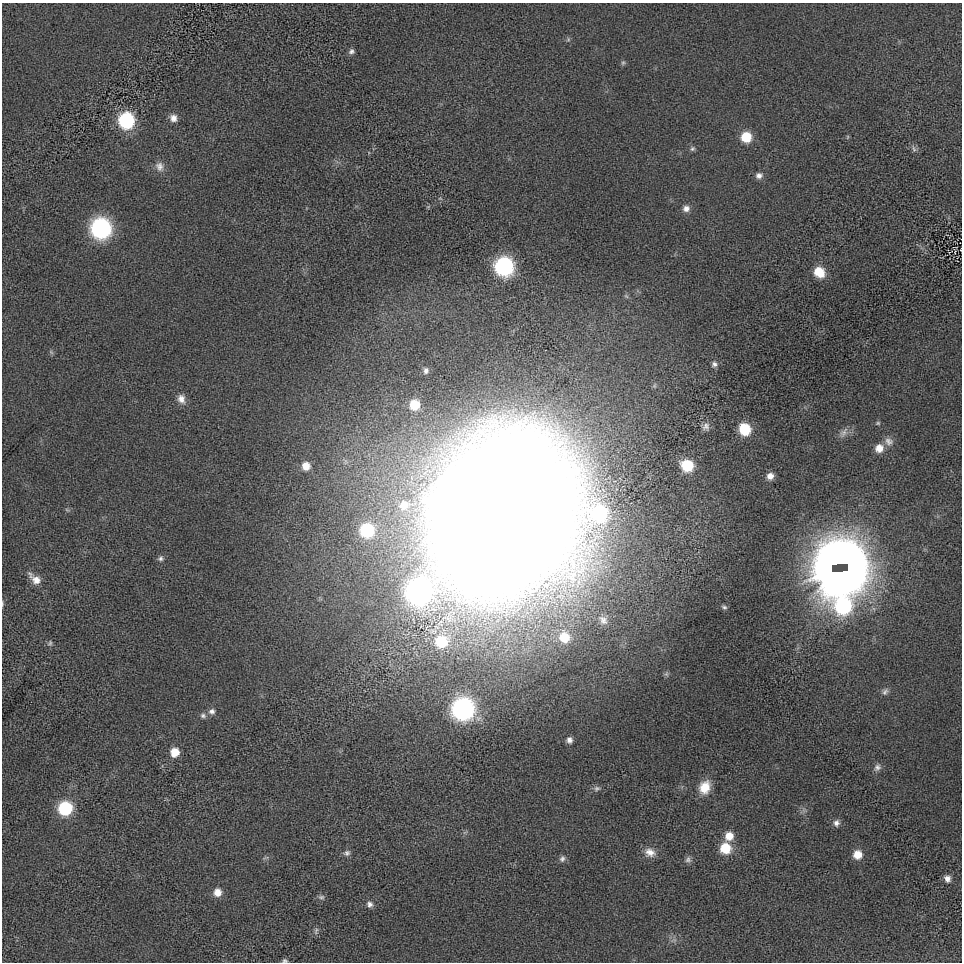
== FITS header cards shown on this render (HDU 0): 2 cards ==
NAXIS1  =                  960
NAXIS2  =                  960

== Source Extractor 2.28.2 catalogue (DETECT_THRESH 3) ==
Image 960 x 960 px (HDU 0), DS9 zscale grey, 1 PNG px = 1 image px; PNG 964 x 964 px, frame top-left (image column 1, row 960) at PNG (2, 3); no overlay
Background -12.5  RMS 170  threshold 506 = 3 sigma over >= 5 px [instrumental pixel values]
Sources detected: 71; all 71 listed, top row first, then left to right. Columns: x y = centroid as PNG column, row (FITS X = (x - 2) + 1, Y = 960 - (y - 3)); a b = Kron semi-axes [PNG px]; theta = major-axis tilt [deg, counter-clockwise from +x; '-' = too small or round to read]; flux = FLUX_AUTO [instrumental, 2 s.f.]
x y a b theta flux
568 39 6 5 - 1.8e+04
351 51 7 6 - 3.4e+04
623 63 7 5 68 2.0e+04
173 118 9 8 - 7.2e+04
126 121 11 11 - 1.1e+06
746 137 9 9 - 2.9e+05
847 137 6 4 71 1.3e+04
692 149 7 6 - 2.5e+04
914 149 10 5 -75 3.3e+04
159 166 14 11 -68 8.2e+04
759 175 9 8 - 5.2e+04
440 198 6 3 -19 1.3e+04
686 209 9 8 - 5.9e+04
101 228 12 11 - 3.0e+06
504 266 11 11 - 2.5e+06
819 272 10 9 - 2.6e+05
51 352 7 4 -46 1.8e+04
714 364 8 7 - 4.1e+04
426 371 8 6 89 3.8e+04
181 399 13 9 -68 8.8e+04
415 405 9 9 - 2.6e+05
878 423 7 5 15 1.8e+04
706 427 10 9 - 5.4e+04
745 429 9 8 - 4.9e+05
843 432 16 7 57 6.4e+04
889 441 12 10 -30 7.6e+04
879 448 10 9 - 1.2e+05
687 465 10 9 - 4.9e+05
306 466 8 8 - 1.2e+05
770 476 7 7 - 8.0e+04
404 505 10 9 - 9.4e+04
67 510 6 4 -19 1.5e+04
599 514 13 12 - 9.8e+05
503 516 98 82 67 1.1e+08
367 530 9 9 - 7.7e+05
160 558 7 7 - 3.2e+04
839 562 25 16 7 2.7e+07
841 573 25 11 6 2.7e+07
35 579 19 9 -42 1.2e+05
418 592 15 14 - 4.8e+06
2 604 7 3 90 1.5e+04
843 606 46 31 -80 2.8e+06
724 607 7 4 -15 2.1e+04
603 620 15 11 -47 9.3e+04
564 637 12 11 - 2.5e+05
441 642 15 15 - 4.5e+05
50 643 7 5 54 2.3e+04
885 692 9 7 51 3.8e+04
463 709 12 12 - 3.7e+06
212 711 9 8 - 4.9e+04
203 716 8 7 - 3.7e+04
569 740 8 7 - 4.9e+04
175 752 10 9 - 1.5e+05
877 767 10 8 49 5.1e+04
705 787 16 12 69 2.1e+05
597 788 9 7 10 3.7e+04
65 808 11 10 - 8.0e+05
836 823 8 7 - 5.0e+04
729 836 10 9 - 1.5e+05
725 848 10 9 - 3.4e+05
650 852 14 11 -19 1.1e+05
347 853 9 7 15 3.7e+04
858 855 9 9 - 1.6e+05
562 859 9 7 66 3.8e+04
688 860 8 8 - 3.8e+04
947 879 8 8 - 6.4e+04
217 892 9 9 - 1.1e+05
321 897 9 5 1 2.8e+04
370 904 8 7 - 4.6e+04
316 931 11 5 73 2.7e+04
285 961 6 5 - 2.3e+04
At the frame edge (FLAGS 8, measured only in part): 2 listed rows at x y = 2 604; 285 961